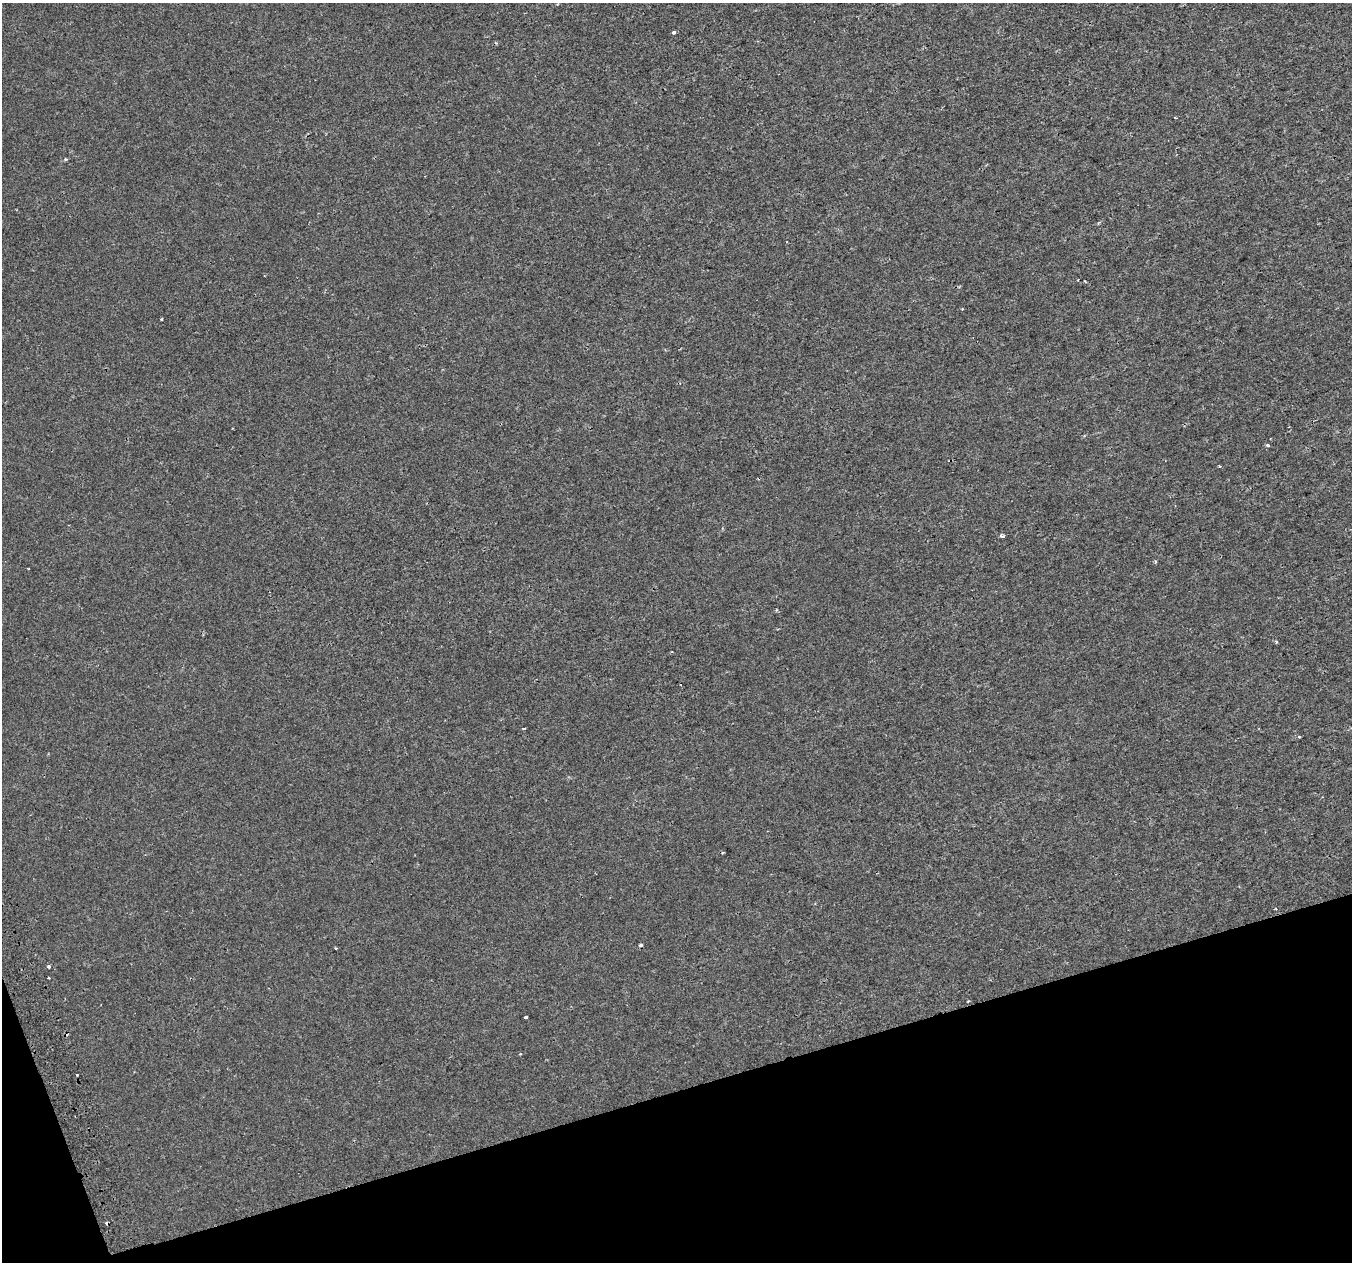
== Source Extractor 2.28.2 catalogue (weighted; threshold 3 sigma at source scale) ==
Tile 14 of 4 x 4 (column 2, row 4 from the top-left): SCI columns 1393-2742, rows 135-1394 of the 5483 x 5253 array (HDU 1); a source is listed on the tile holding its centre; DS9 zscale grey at full resolution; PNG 1354 x 1264 px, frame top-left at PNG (2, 3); no overlay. Shown black and unused: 15% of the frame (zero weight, under 2 of 3 exposures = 2% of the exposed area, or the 3 px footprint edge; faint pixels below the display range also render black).
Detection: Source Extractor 2.28.2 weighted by HDU 2 'WHT'; one run over the whole footprint, this tile lists its part. Background -2.75e-04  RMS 0.0028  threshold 0.0127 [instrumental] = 3 sigma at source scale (4.5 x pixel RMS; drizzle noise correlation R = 1.50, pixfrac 1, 0.0396/0.0396 arcsec/px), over >= 5 px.
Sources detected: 20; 4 cosmic-ray / hot-pixel residue — not listed; the other 16 listed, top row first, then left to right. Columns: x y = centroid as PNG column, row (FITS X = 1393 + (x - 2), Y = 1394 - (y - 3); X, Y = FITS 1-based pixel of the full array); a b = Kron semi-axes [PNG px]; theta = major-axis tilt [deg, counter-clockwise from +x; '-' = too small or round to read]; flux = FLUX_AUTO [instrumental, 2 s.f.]
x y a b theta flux
674 33 4 3 - 1.5
1176 118 3 2 - 0.33
65 159 4 4 - 0.29
161 319 3 2 - 0.31
1268 445 3 3 - 1.4
1002 536 4 4 - 0.76
1155 561 4 3 - 0.29
1276 642 5 3 - 0.38
524 729 4 2 - 0.21
1276 908 3 3 - 0.3
641 945 4 3 - 0.61
336 948 3 3 - 0.45
49 967 4 4 - 0.59
48 978 3 3 - 0.33
968 1001 3 3 - 0.2
526 1017 4 3 - 1.4